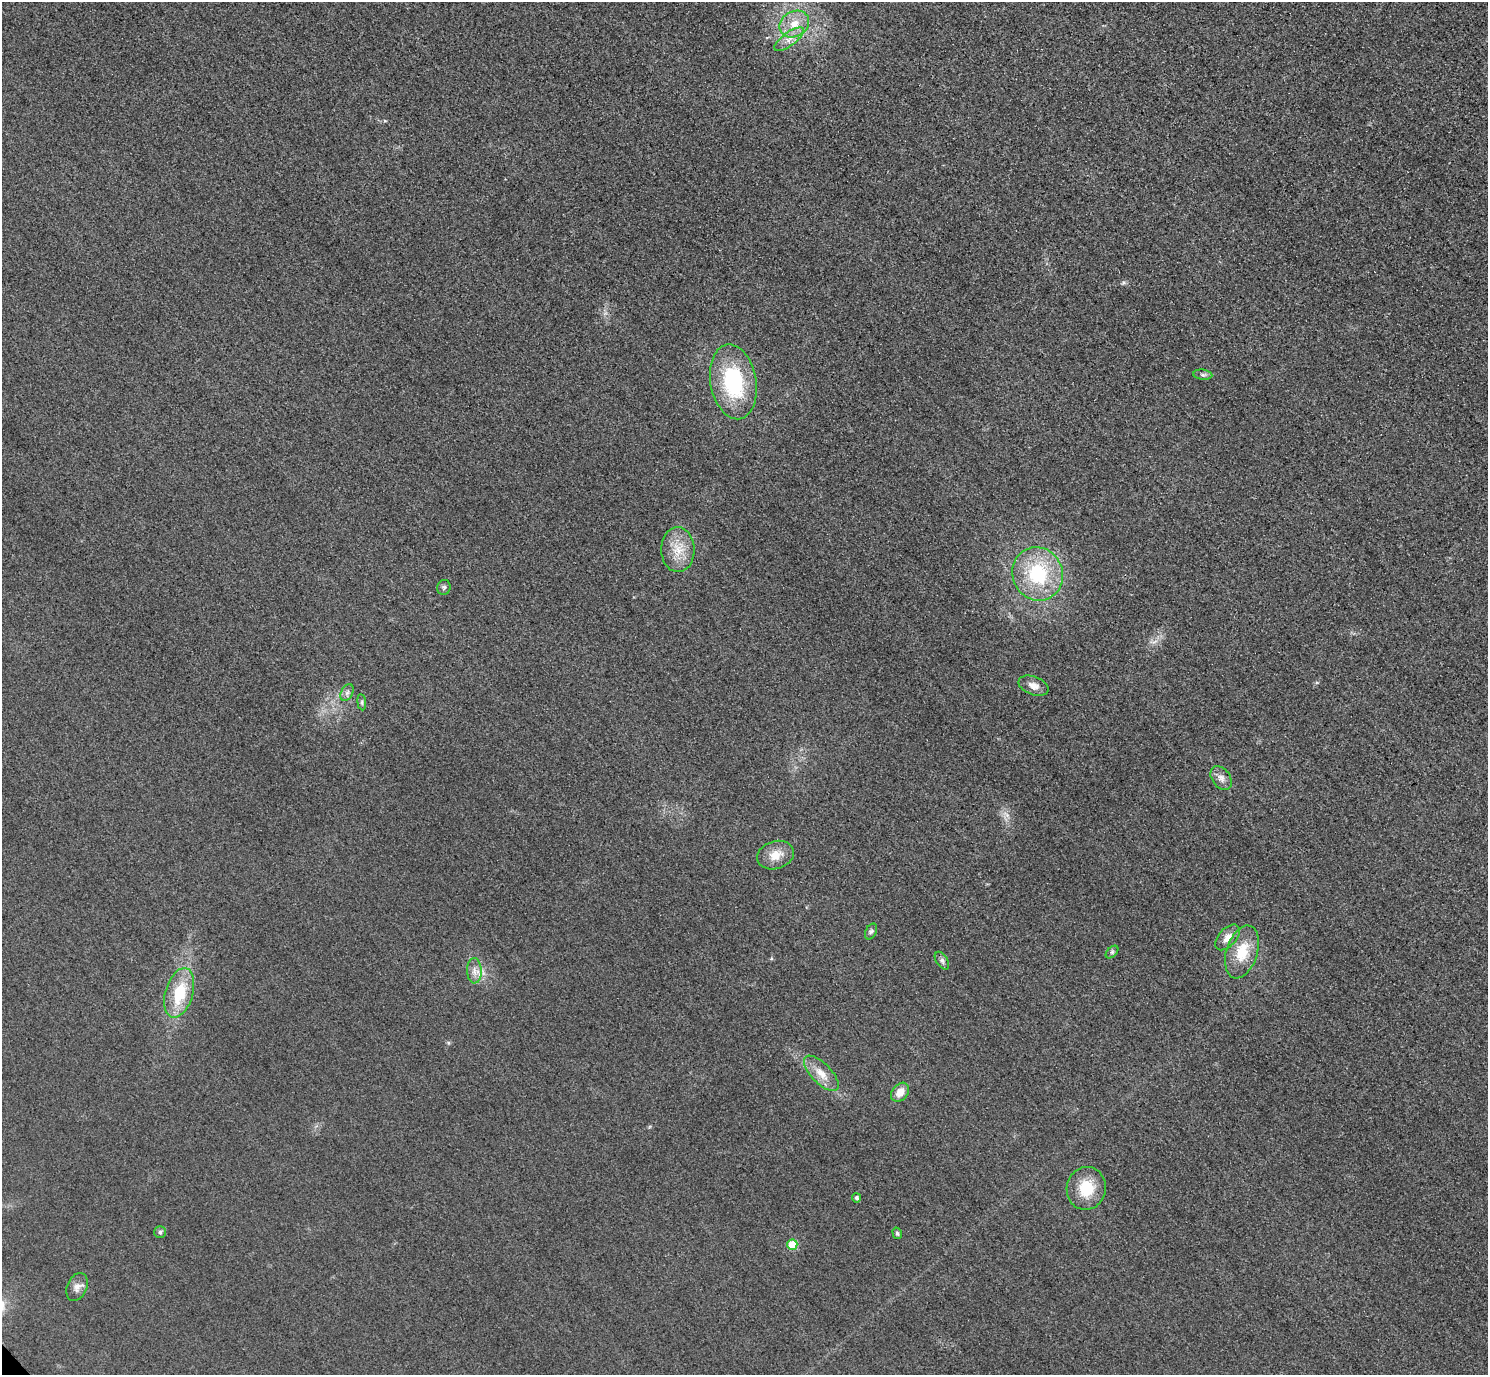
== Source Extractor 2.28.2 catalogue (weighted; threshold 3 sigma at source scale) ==
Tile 10 of 4 x 4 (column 2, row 3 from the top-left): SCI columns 1518-3003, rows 1557-2929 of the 6005 x 6003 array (HDU 1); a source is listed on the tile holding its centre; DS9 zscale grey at full resolution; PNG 1490 x 1377 px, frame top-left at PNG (2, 2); each listed source drawn as its Kron ellipse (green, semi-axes under 4 px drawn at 4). Shown black and unused: <1% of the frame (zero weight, under 3 of 4 exposures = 3% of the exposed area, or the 3 px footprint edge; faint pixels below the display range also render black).
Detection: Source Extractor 2.28.2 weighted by HDU 2 'WHT'; one run over the whole footprint, this tile lists its part. Background 0.052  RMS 0.016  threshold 0.0723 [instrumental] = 3 sigma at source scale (4.5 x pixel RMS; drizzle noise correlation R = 1.50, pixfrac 1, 0.05/0.05 arcsec/px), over >= 5 px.
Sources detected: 27; all 27 listed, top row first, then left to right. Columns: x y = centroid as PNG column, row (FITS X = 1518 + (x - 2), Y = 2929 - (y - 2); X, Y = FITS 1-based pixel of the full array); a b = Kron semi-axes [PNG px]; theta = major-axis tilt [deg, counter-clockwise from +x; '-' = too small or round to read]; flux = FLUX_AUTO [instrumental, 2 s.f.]
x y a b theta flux
794 24 15 12 33 28
789 39 17 6 36 14
1203 375 9 5 -7 3.8
733 382 38 23 -80 150
678 550 22 16 -89 34
1038 574 27 25 -67 120
444 587 7 6 - 3.7
1033 686 15 9 -21 12
347 693 9 6 63 5.3
362 702 8 4 -83 2.9
1221 778 13 9 -53 10
775 855 19 14 18 23
871 931 8 5 62 3.8
1227 937 15 9 47 14
1112 952 7 4 45 3.3
1242 952 27 15 72 48
942 961 10 6 -57 4.7
474 971 12 7 -88 10
179 993 25 13 73 65
821 1073 22 10 -46 22
900 1092 11 7 49 16
1086 1188 21 19 80 48
856 1198 5 4 - 4
160 1232 6 6 - 3.1
897 1233 6 4 -75 2.5
792 1245 5 5 - 61
77 1287 14 10 66 10